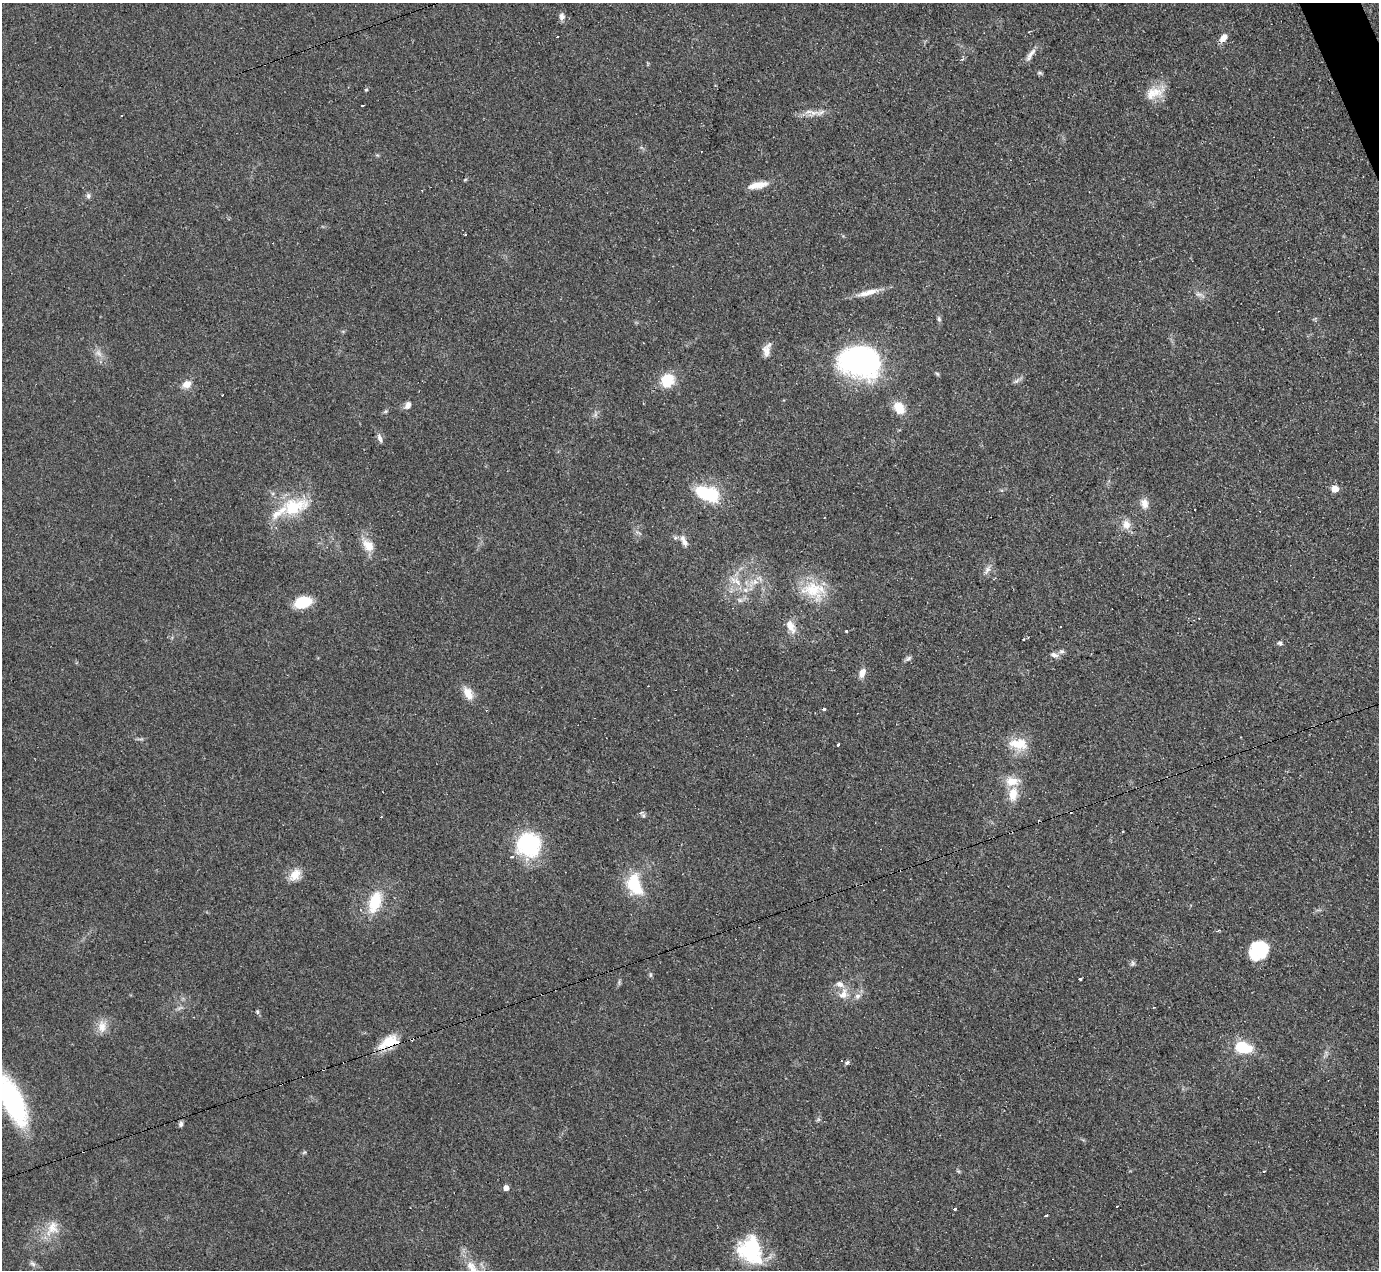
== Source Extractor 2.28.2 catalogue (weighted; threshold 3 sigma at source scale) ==
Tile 10 of 4 x 4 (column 2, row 3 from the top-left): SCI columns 1379-2755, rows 1544-2811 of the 5510 x 5494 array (HDU 1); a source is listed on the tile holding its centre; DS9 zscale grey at full resolution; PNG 1381 x 1272 px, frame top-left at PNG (2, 3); no overlay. Shown black and unused: <1% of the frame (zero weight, under 3 of 4 exposures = <1% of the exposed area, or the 3 px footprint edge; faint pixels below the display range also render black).
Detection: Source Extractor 2.28.2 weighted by HDU 2 'WHT'; one run over the whole footprint, this tile lists its part. Background 0.0775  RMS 0.0053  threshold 0.024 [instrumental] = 3 sigma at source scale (4.5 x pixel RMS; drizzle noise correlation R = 1.50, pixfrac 1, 0.05/0.05 arcsec/px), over >= 5 px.
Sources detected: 107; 1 too faint to see at this stretch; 4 inside a brighter object's white glare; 14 cosmic-ray / hot-pixel residue — not listed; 5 inside a brighter listed object's ellipse — not listed separately; the other 83 listed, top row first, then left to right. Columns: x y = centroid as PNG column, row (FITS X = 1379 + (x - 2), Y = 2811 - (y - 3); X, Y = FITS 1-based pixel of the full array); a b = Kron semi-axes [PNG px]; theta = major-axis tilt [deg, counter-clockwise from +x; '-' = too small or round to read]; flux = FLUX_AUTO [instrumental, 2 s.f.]
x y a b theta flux
562 16 9 6 87 2.2
1223 38 10 6 57 4.4
1030 55 20 6 55 3.4
1040 73 8 4 -26 0.92
366 90 4 4 - 0.67
1154 93 27 14 19 9.9
362 106 3 3 - 1.4
820 113 15 7 23 3.5
465 179 5 3 - 0.56
757 185 26 8 11 7.4
88 196 7 6 - 1.4
868 292 33 7 14 6.9
1199 294 11 5 -11 2.1
939 319 7 6 - 1.2
767 349 17 9 72 4.2
99 353 12 7 -53 3.1
860 361 41 29 -13 120
667 380 14 12 50 15
1016 381 11 4 40 1.6
186 384 12 9 27 4.6
408 405 10 7 56 2.7
899 408 14 10 -59 9.8
386 411 6 4 44 0.81
380 438 13 5 -69 2
1335 489 6 5 - 7.9
703 493 17 12 -46 20
1145 504 14 9 -76 4.5
294 507 39 21 15 26
1126 524 13 11 -75 5.3
684 541 19 8 -64 3.8
368 545 18 12 -52 8.4
987 570 14 6 60 2.8
737 582 17 6 -52 4.8
754 582 13 8 20 4.8
814 590 35 24 -17 21
740 600 8 5 -36 1.5
303 602 13 9 15 22
1060 626 2 2 - 0.62
791 627 20 10 -62 6.4
846 631 3 3 - 0.8
1280 643 7 6 - 1.3
1061 651 8 6 1 1.3
1054 655 11 7 -16 2.4
908 658 10 5 37 1.4
862 673 12 7 65 4.1
468 693 18 10 -59 6.4
823 709 3 3 - 14
140 739 12 2 0 0.96
838 744 3 3 - 5.8
1018 744 26 15 -6 13
1013 794 18 10 81 8.9
643 816 8 6 69 1.2
381 817 3 3 - 0.4
528 844 25 24 - 48
295 875 19 12 51 6.5
633 882 23 13 76 18
375 902 24 13 71 19
1258 951 18 17 - 19
1133 964 7 6 - 1.2
650 975 7 4 -84 0.93
1080 978 3 3 - 4.4
843 994 17 12 62 6.1
857 996 8 7 - 2.4
1154 1007 3 3 - 0.53
257 1012 6 5 - 0.86
102 1026 18 12 82 6.1
412 1039 4 3 - 1.9
389 1042 24 16 29 13
1243 1048 17 11 -16 20
847 1062 6 4 29 1
12 1101 45 17 -66 83
818 1120 7 4 19 0.81
181 1124 7 5 76 1.3
304 1152 5 5 - 0.71
958 1171 6 4 -18 0.68
1264 1171 3 2 - 0.75
506 1188 5 5 - 3.4
955 1209 4 3 - 2.5
1046 1215 3 3 - 4.1
52 1228 24 16 58 10
749 1253 33 23 -60 37
33 1264 9 6 -39 1.6
473 1269 31 12 -54 12
Overlapping masked pixels (flux is a lower limit): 2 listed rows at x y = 412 1039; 389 1042
Isophote crosses this tile's border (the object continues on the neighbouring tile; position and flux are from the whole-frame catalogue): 2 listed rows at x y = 12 1101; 473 1269